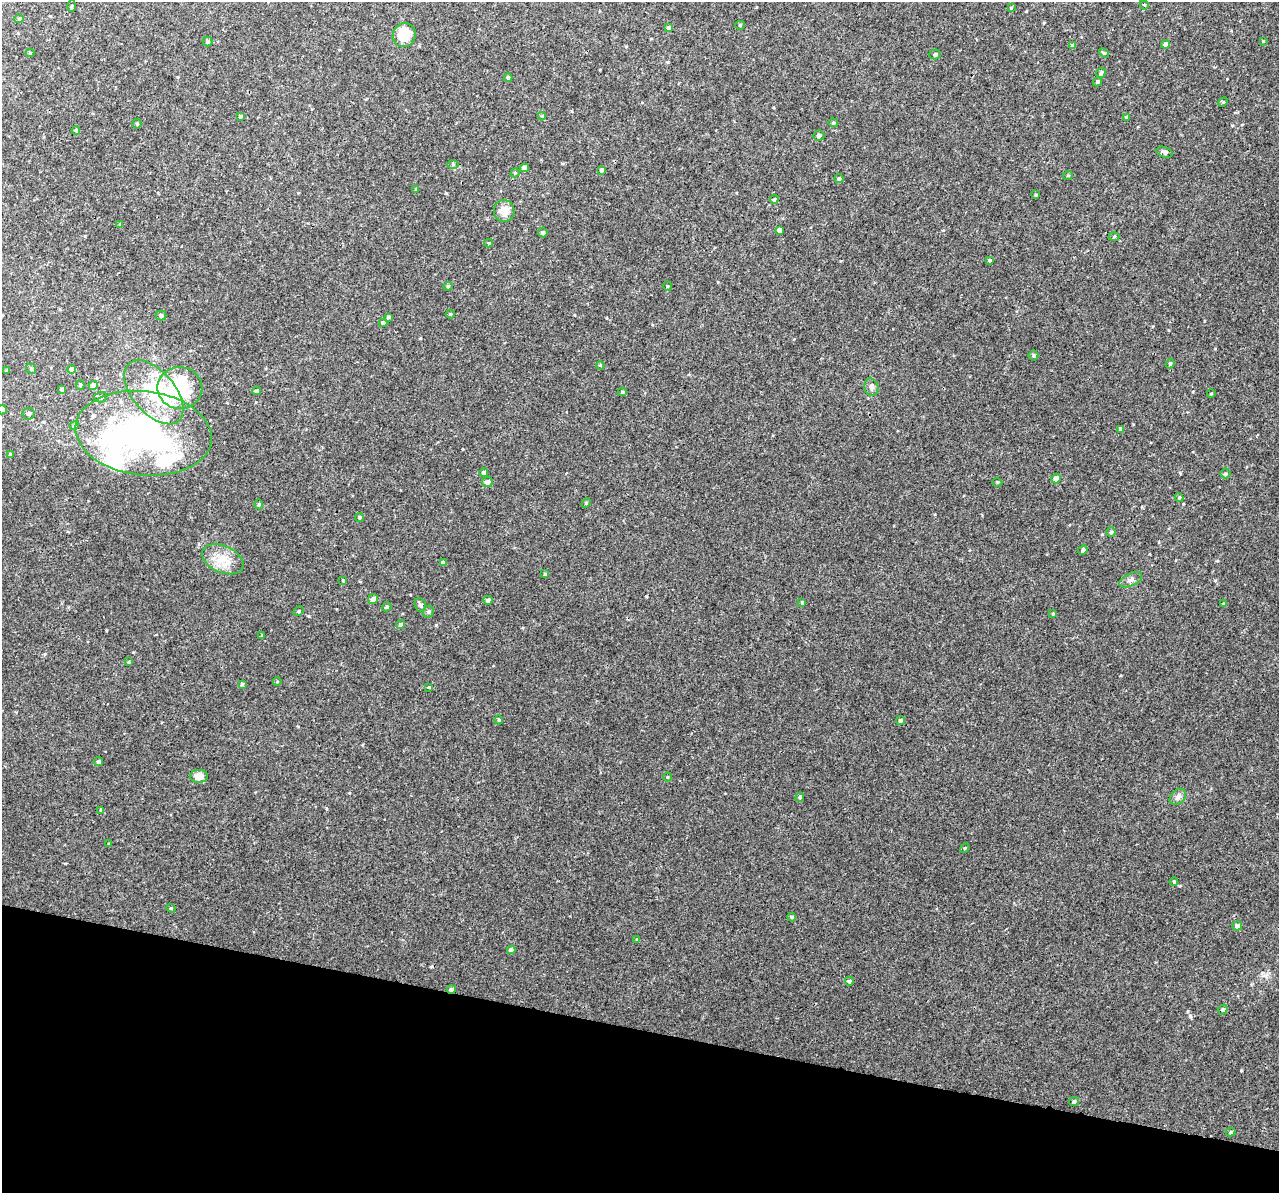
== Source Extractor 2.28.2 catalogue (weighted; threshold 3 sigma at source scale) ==
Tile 15 of 4 x 4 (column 3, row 4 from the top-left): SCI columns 2593-3869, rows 376-1566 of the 5158 x 5405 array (HDU 1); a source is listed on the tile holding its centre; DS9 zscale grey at full resolution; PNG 1281 x 1195 px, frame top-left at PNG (2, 2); each listed source drawn as its Kron ellipse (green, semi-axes under 4 px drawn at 4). Shown black and unused: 14% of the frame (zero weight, under 3 of 4 exposures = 4% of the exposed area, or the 3 px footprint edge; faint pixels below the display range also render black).
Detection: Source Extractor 2.28.2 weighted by HDU 2 'WHT'; one run over the whole footprint, this tile lists its part. Background 0.00189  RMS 0.0026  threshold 0.0118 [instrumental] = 3 sigma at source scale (4.5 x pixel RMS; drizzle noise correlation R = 1.50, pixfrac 1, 0.0396/0.0396 arcsec/px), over >= 5 px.
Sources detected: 132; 4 inside a brighter object's white glare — neither listed nor drawn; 6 inside a brighter listed object's ellipse — not listed separately; the other 122 listed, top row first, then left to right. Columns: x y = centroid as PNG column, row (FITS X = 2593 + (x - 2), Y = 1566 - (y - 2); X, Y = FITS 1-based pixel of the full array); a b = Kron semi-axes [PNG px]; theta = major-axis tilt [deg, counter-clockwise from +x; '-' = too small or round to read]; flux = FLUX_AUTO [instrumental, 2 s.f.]
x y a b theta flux
1144 5 4 4 - 0.27
72 6 6 4 88 0.3
1011 8 4 3 - 0.21
19 19 4 4 - 0.31
740 25 5 4 - 0.31
668 28 4 4 - 0.56
404 35 12 11 - 8.3
1263 41 3 2 - 0.22
207 42 5 5 - 0.36
1166 44 4 4 - 1.1
1073 45 4 4 - 0.64
30 53 4 4 - 0.31
1104 53 5 3 - 0.29
935 54 5 5 - 0.62
1101 73 5 4 - 0.42
508 78 4 4 - 0.5
1097 82 5 4 - 0.42
1223 102 5 4 - 0.27
542 116 4 4 - 0.24
240 117 3 3 - 0.33
1126 117 4 3 - 0.37
833 123 5 4 - 0.32
137 124 5 4 - 0.32
76 130 4 4 - 0.29
819 135 5 5 - 0.78
1164 152 8 5 -20 0.88
453 165 6 4 0 0.4
524 168 4 4 - 1.6
602 170 4 4 - 0.67
515 173 4 4 - 0.28
1068 175 5 3 - 0.21
839 178 4 4 - 0.43
416 189 4 2 - 0.17
1036 195 3 3 - 0.24
774 199 5 4 - 0.31
504 211 11 10 - 3.4
120 224 4 3 - 0.19
779 230 4 4 - 0.93
543 233 5 5 - 0.53
1114 236 5 3 - 0.28
489 243 4 4 - 0.24
989 260 4 3 - 0.36
448 286 4 4 - 0.32
667 286 5 3 - 0.22
450 314 4 3 - 0.19
161 315 5 5 - 0.68
388 317 4 3 - 0.45
383 323 4 4 - 0.73
1034 355 5 5 - 0.46
1170 364 5 3 - 0.29
600 365 4 3 - 0.22
31 369 5 4 - 0.4
72 369 4 4 - 1.8
7 371 3 3 - 0.27
80 385 5 4 - 0.37
93 385 4 4 - 2.3
871 387 9 7 -80 0.84
180 388 22 21 - 14
62 389 4 3 - 0.51
257 391 4 3 - 0.65
154 392 38 21 -49 14
622 392 4 4 - 0.32
1211 394 4 3 - 0.2
101 397 6 5 - 0.5
2 410 5 4 - 1
29 414 6 6 - 0.7
74 426 4 4 - 0.32
1121 429 4 3 - 0.8
143 433 68 42 -6 84
10 454 4 3 - 0.31
484 472 4 4 - 1.1
1225 474 5 5 - 0.39
1056 479 5 4 - 2.3
487 482 5 5 - 0.96
997 482 5 3 - 0.25
1179 498 4 4 - 0.31
586 503 6 3 46 0.27
259 504 5 4 - 0.32
359 517 4 4 - 0.36
1111 532 5 4 - 0.44
1083 550 5 4 - 0.49
223 559 22 13 -23 5
443 562 4 4 - 0.55
545 574 4 4 - 0.31
343 580 4 3 - 0.35
1131 580 12 6 25 0.99
373 599 5 4 - 1.2
488 600 4 4 - 0.77
802 602 3 3 - 0.24
1223 604 4 2 - 0.19
420 605 7 5 -69 0.74
387 607 5 4 - 0.43
298 611 6 4 28 0.41
428 612 6 5 - 0.48
1053 614 4 4 - 0.24
401 624 5 4 - 0.45
262 636 4 3 - 0.25
129 662 4 2 - 0.17
277 682 4 3 - 0.22
242 684 4 4 - 0.35
429 687 4 4 - 0.24
499 720 4 3 - 0.21
900 720 4 4 - 0.53
98 761 4 4 - 0.49
199 776 9 6 -1 2.9
667 777 4 3 - 0.2
800 797 4 4 - 0.49
1178 797 9 7 44 0.89
101 810 4 4 - 0.38
109 843 4 2 - 0.17
965 848 5 4 - 0.27
1174 882 4 3 - 0.29
171 908 4 4 - 0.3
792 917 4 3 - 0.29
1237 926 5 4 - 1.6
637 939 4 3 - 0.24
511 950 4 4 - 0.9
849 981 4 4 - 0.4
451 989 4 4 - 0.75
1223 1009 5 4 - 0.39
1074 1101 5 4 - 0.52
1231 1132 5 4 - 0.38
Overlapping masked pixels (flux is a lower limit): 1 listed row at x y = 451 989
Isophote crosses this tile's border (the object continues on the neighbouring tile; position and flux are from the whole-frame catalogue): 1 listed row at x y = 2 410
Unlisted compact peaks at least as high as the median listed source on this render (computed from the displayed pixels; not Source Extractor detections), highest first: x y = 1190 1016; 1241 1070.